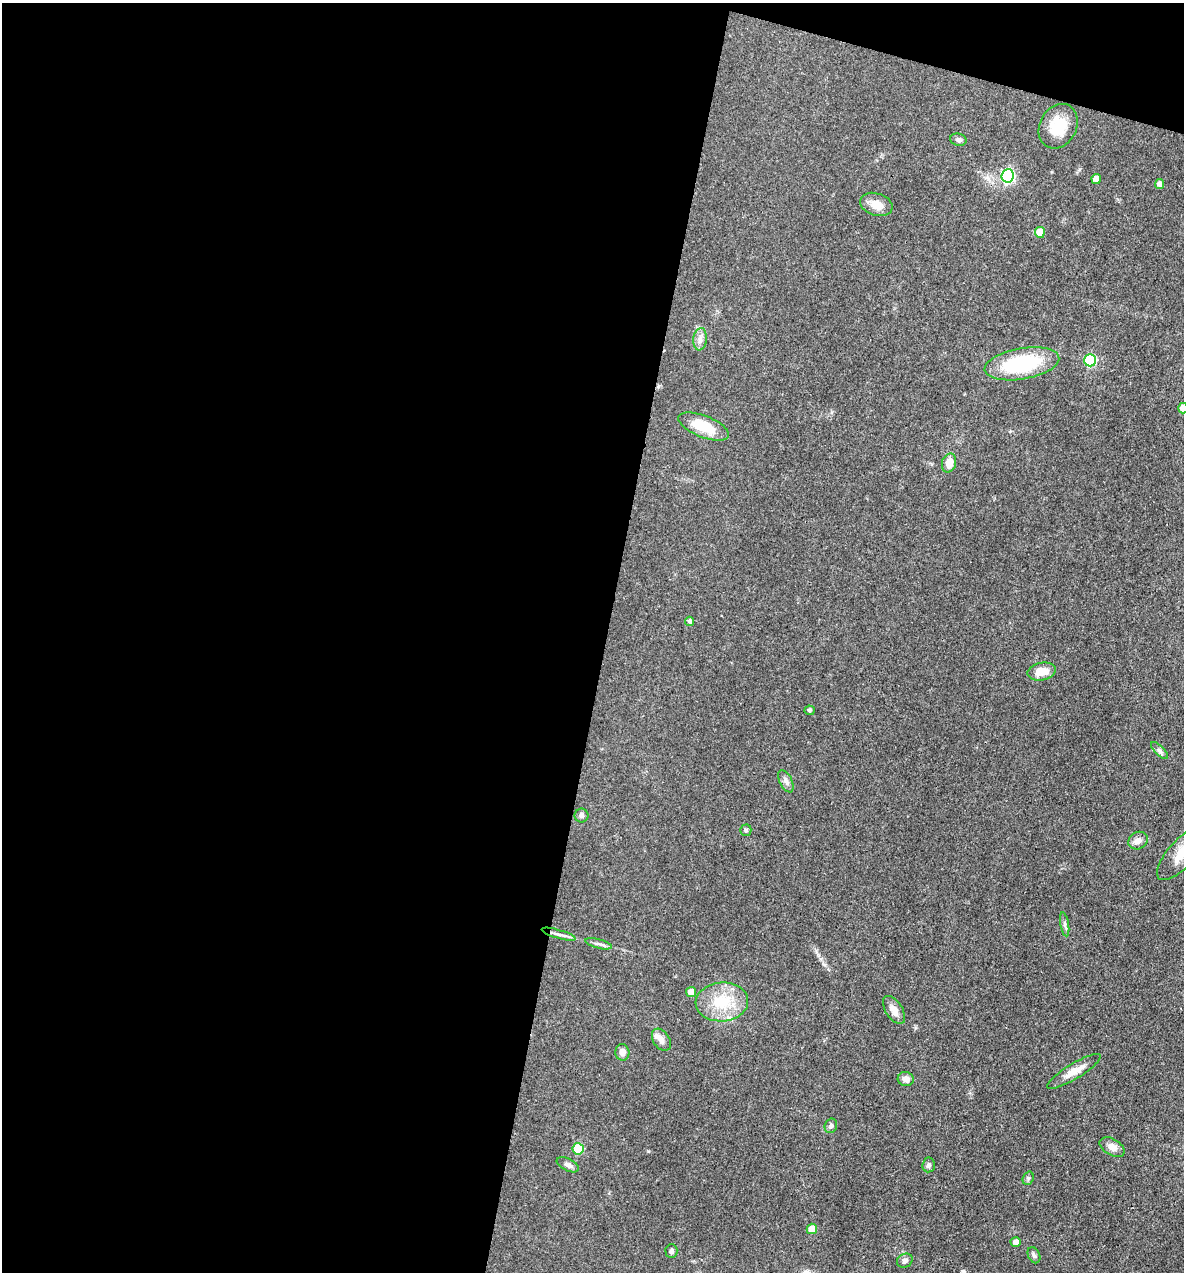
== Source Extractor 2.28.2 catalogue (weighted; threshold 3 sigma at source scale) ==
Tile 1 of 4 x 4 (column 1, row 1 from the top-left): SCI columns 246-1427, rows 3811-5080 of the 5098 x 5081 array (HDU 1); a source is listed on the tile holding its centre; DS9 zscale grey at full resolution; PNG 1186 x 1274 px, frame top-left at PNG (2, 3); each listed source drawn as its Kron ellipse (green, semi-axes under 4 px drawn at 4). Shown black and unused: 53% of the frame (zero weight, under 3 of 4 exposures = <1% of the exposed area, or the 3 px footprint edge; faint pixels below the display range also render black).
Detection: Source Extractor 2.28.2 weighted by HDU 2 'WHT'; one run over the whole footprint, this tile lists its part. Background 0.078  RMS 0.0068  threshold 0.0305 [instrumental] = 3 sigma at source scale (4.5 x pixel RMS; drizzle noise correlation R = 1.50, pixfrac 1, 0.05/0.05 arcsec/px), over >= 5 px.
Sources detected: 44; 1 inside a brighter listed object's ellipse — not listed separately; the other 43 listed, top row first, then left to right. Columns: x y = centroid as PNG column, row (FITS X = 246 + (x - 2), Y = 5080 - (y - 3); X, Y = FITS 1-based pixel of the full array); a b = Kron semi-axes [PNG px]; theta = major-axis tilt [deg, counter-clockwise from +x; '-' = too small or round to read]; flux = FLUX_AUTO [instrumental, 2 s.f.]
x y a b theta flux
1058 126 23 18 62 17
958 140 8 6 -13 1.8
1008 176 7 6 - 91
1096 179 5 5 - 5.5
1160 184 5 4 - 3.1
876 204 16 11 -17 8
1040 232 5 5 - 11
700 339 11 6 84 3.3
1090 360 6 5 - 53
1022 364 38 15 10 54
1183 408 5 5 - 5.5
704 426 27 10 -21 17
949 463 9 7 75 7.6
690 621 4 4 - 1.4
1042 671 14 8 12 9
809 710 5 5 - 1.3
1159 751 11 4 -45 1.9
786 781 12 6 -63 2.6
581 816 7 7 - 1.6
746 830 5 5 - 1.2
1138 841 10 8 30 4
1182 853 34 13 47 17
1065 924 12 4 -80 1.8
559 934 18 3 -16 2.9
599 944 14 4 -14 2
691 992 5 5 - 6.4
722 1002 26 19 4 24
894 1010 15 8 -57 5
661 1040 12 8 -57 3.9
622 1052 8 7 - 3.8
1074 1071 31 7 31 7.5
906 1079 8 7 - 3.5
831 1126 7 6 - 1.7
1112 1147 14 8 -29 4.5
578 1149 5 5 - 26
568 1165 12 6 -27 2.3
929 1165 7 6 - 1.8
1028 1178 7 5 70 1.3
812 1229 5 5 - 8.3
1016 1242 5 5 - 3.3
671 1251 7 6 - 1.8
1034 1255 8 6 -64 1.8
905 1261 8 7 - 2.2
Isophote crosses this tile's border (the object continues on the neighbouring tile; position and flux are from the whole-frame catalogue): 2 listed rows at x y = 1183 408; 1182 853
Unlisted compact peaks at least as high as the median listed source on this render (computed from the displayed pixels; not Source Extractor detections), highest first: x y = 648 1151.